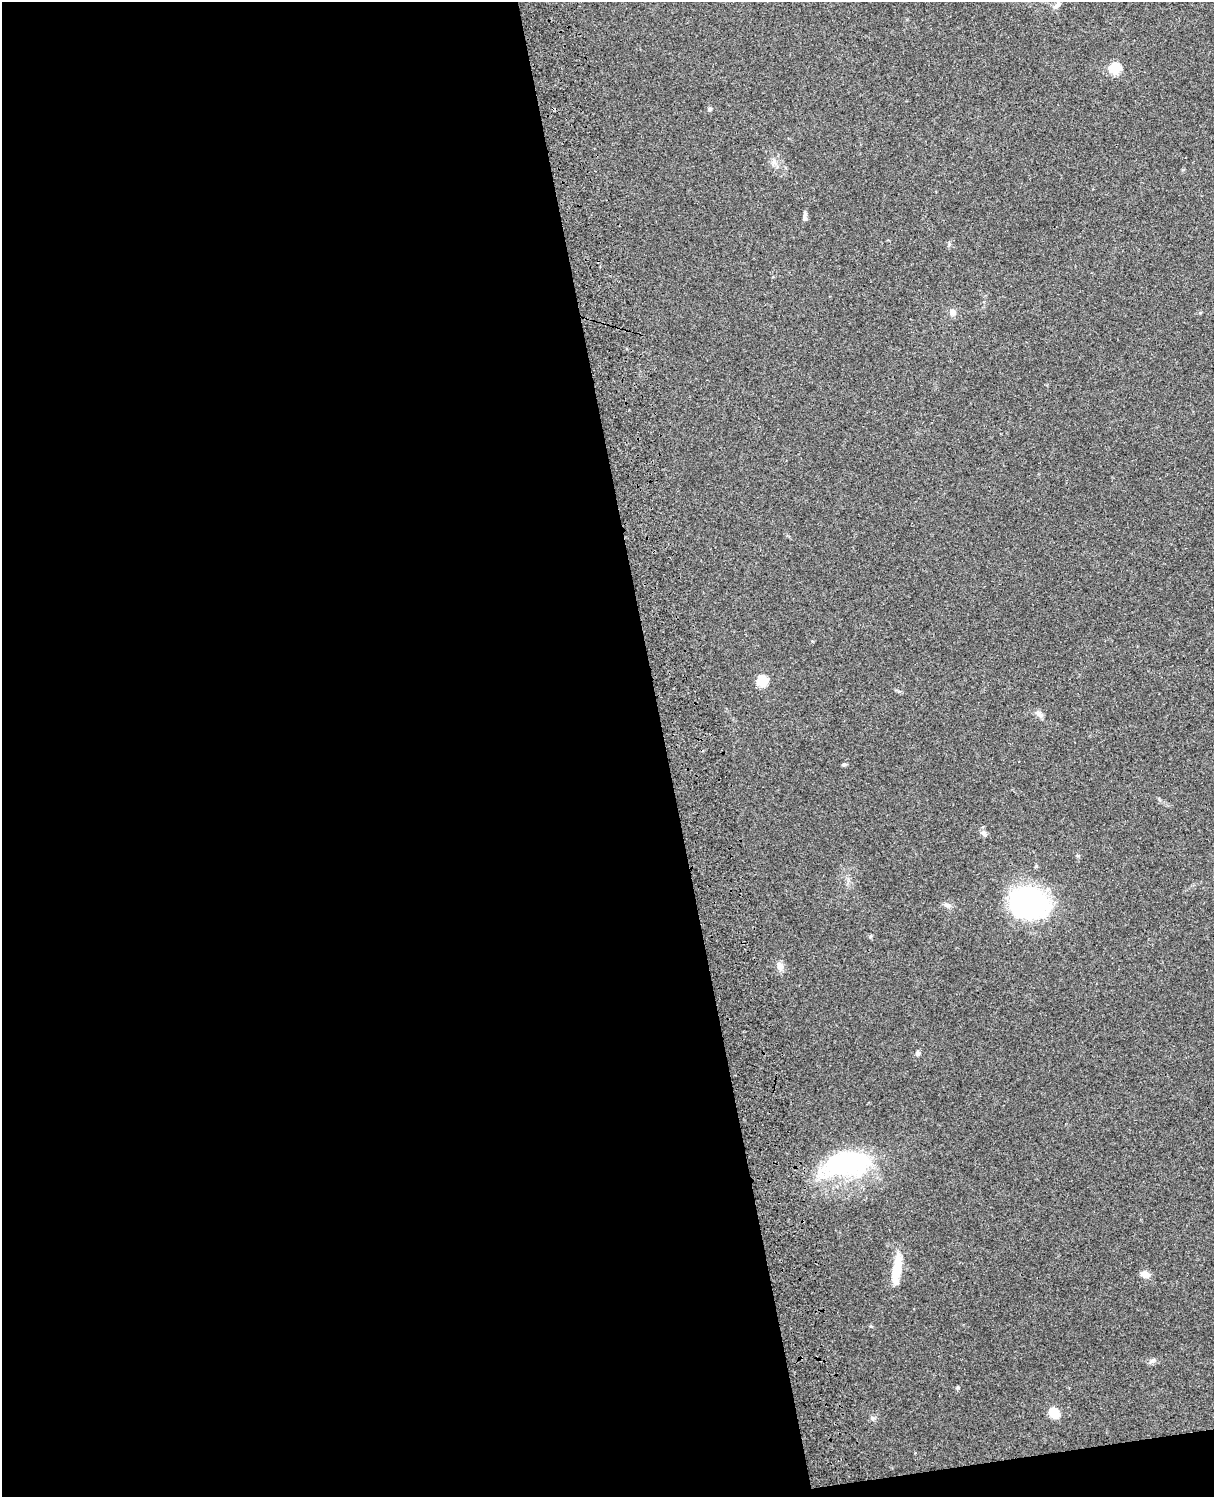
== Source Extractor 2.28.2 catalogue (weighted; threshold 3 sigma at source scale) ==
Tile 9 of 4 x 3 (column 1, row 3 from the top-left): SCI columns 120-1331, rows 165-1659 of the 5087 x 4928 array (HDU 1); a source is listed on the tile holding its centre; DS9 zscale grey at full resolution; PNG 1216 x 1499 px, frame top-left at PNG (2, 2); no overlay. Shown black and unused: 56% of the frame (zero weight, under 3 of 4 exposures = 6% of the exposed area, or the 3 px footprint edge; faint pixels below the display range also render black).
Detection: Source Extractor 2.28.2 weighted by HDU 2 'WHT'; one run over the whole footprint, this tile lists its part. Background 0.257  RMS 0.0089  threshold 0.0401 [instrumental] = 3 sigma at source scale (4.5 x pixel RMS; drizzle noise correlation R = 1.50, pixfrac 1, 0.05/0.05 arcsec/px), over >= 5 px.
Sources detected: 20; all 20 listed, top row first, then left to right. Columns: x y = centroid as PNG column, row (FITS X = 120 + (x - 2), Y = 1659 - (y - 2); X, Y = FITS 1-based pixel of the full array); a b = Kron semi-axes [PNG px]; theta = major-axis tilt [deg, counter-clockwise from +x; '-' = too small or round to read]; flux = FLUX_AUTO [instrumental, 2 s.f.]
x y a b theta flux
1057 5 12 6 45 3.4
1115 69 6 5 - 58
709 109 5 5 - 1.9
774 162 8 7 - 3.6
805 217 12 4 85 3.1
953 312 9 7 -89 3.6
763 681 6 5 - 51
1039 714 12 6 -42 4
844 764 6 4 3 1.3
984 833 9 6 -53 2.7
1028 903 31 23 -5 190
780 966 10 7 -78 5.9
918 1053 6 5 - 2.3
848 1163 57 27 5 120
897 1269 38 9 83 22
1145 1274 11 8 -19 5.4
1152 1361 10 5 25 2.5
957 1388 5 4 - 1.2
1054 1413 12 9 -50 15
872 1418 8 5 -26 2